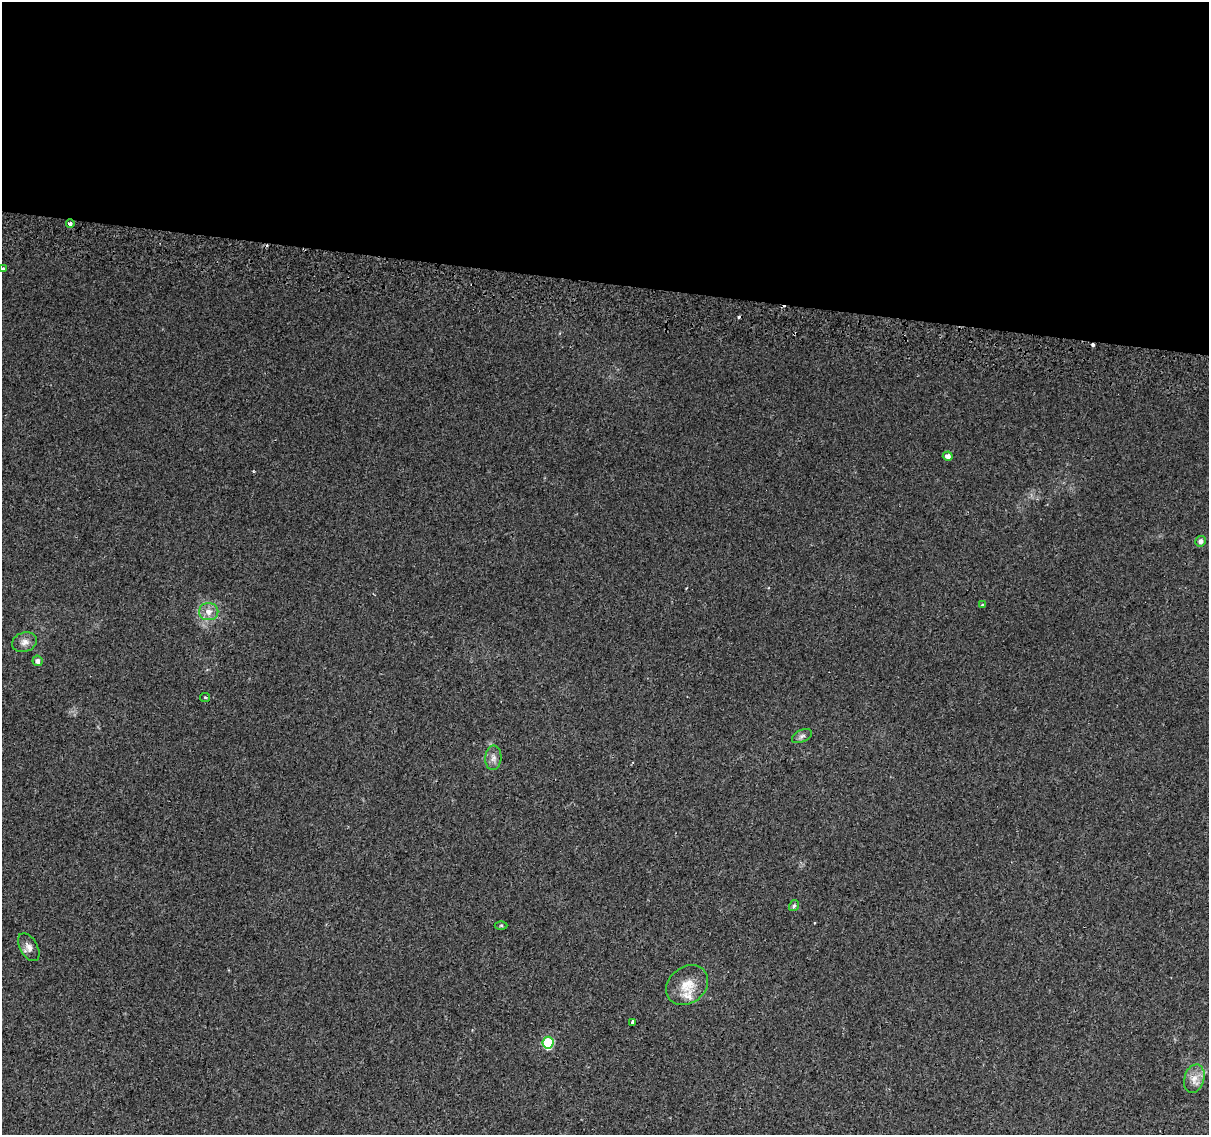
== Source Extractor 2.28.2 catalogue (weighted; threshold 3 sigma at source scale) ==
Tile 3 of 4 x 4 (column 3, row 1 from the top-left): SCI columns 2427-3633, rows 3726-4858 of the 4845 x 5126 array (HDU 1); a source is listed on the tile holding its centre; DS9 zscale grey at full resolution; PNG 1211 x 1137 px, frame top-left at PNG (2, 2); each listed source drawn as its Kron ellipse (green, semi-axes under 4 px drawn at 4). Shown black and unused: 25% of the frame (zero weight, under 2 of 3 exposures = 2% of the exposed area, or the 3 px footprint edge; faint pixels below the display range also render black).
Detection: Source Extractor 2.28.2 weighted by HDU 2 'WHT'; one run over the whole footprint, this tile lists its part. Background 0.00643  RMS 0.0036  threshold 0.0163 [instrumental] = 3 sigma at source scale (4.5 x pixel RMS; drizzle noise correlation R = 1.50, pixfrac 1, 0.0396/0.0396 arcsec/px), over >= 5 px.
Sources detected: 23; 4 cosmic-ray / hot-pixel residue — neither listed nor drawn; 1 inside a brighter listed object's ellipse — not listed separately; the other 18 listed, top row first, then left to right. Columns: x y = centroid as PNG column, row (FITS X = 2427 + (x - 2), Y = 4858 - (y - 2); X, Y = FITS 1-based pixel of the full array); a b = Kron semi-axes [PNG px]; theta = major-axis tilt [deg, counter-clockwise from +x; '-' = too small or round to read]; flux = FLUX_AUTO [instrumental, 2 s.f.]
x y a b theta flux
70 224 4 3 - 3.6
3 268 3 3 - 1.1
948 456 5 4 - 1.9
1201 541 5 5 - 1.3
983 605 3 3 - 0.63
209 612 9 8 - 2.6
24 642 13 9 18 2.3
37 661 5 5 - 1.5
205 697 5 4 - 0.41
802 736 11 6 26 1.2
493 758 12 8 86 1.9
794 906 6 5 - 0.73
501 925 6 4 0 0.53
29 947 15 8 -60 2.2
687 985 23 18 38 7
632 1022 4 3 - 2
548 1043 6 5 - 25
1194 1079 14 10 73 3.4
Isophote crosses this tile's border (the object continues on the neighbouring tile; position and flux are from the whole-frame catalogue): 1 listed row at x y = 3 268